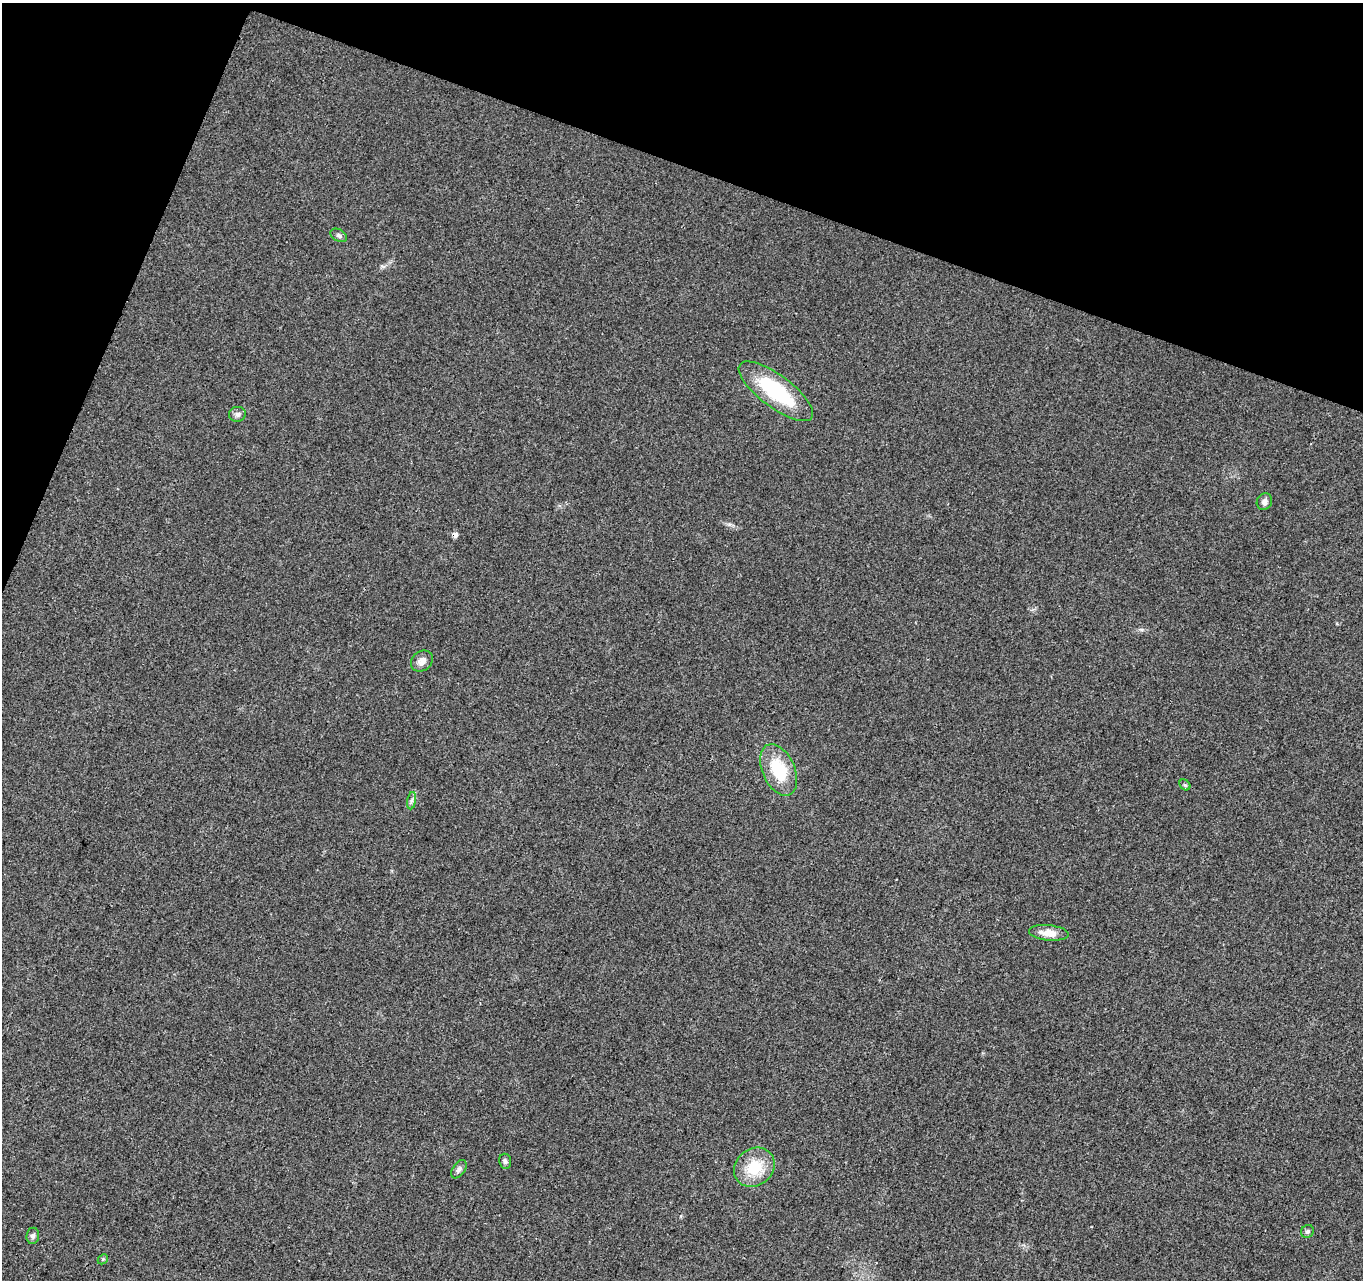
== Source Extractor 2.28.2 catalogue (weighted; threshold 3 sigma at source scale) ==
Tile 2 of 4 x 4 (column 2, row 1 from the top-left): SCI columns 1437-2797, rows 4169-5446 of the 5588 x 5718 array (HDU 1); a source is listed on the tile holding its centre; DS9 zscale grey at full resolution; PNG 1365 x 1282 px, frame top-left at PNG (2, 3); each listed source drawn as its Kron ellipse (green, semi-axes under 4 px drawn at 4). Shown black and unused: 18% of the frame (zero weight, under 3 of 4 exposures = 6% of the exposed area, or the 3 px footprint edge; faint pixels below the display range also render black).
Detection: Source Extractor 2.28.2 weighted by HDU 2 'WHT'; one run over the whole footprint, this tile lists its part. Background 0.0208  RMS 0.0037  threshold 0.0165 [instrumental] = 3 sigma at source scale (4.5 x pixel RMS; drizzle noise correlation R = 1.50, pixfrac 1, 0.0396/0.0396 arcsec/px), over >= 5 px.
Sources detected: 16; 1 cosmic-ray / hot-pixel residue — neither listed nor drawn; the other 15 listed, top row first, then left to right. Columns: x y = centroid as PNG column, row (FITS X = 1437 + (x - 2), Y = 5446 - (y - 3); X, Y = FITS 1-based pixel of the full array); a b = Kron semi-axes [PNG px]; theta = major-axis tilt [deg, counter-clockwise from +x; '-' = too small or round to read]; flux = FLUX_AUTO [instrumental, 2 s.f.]
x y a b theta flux
339 235 9 6 -31 1
776 391 45 16 -37 30
237 414 8 7 - 1.3
1264 502 8 7 - 1.5
422 661 12 9 38 2.4
779 770 27 16 -66 17
1185 785 6 4 -44 0.63
412 801 9 4 81 1
1049 933 20 8 -6 4.3
505 1161 8 6 -82 0.92
754 1167 21 18 38 12
459 1169 10 6 55 1.3
1307 1231 7 6 - 0.8
33 1236 8 6 84 1.1
103 1259 6 4 46 0.5